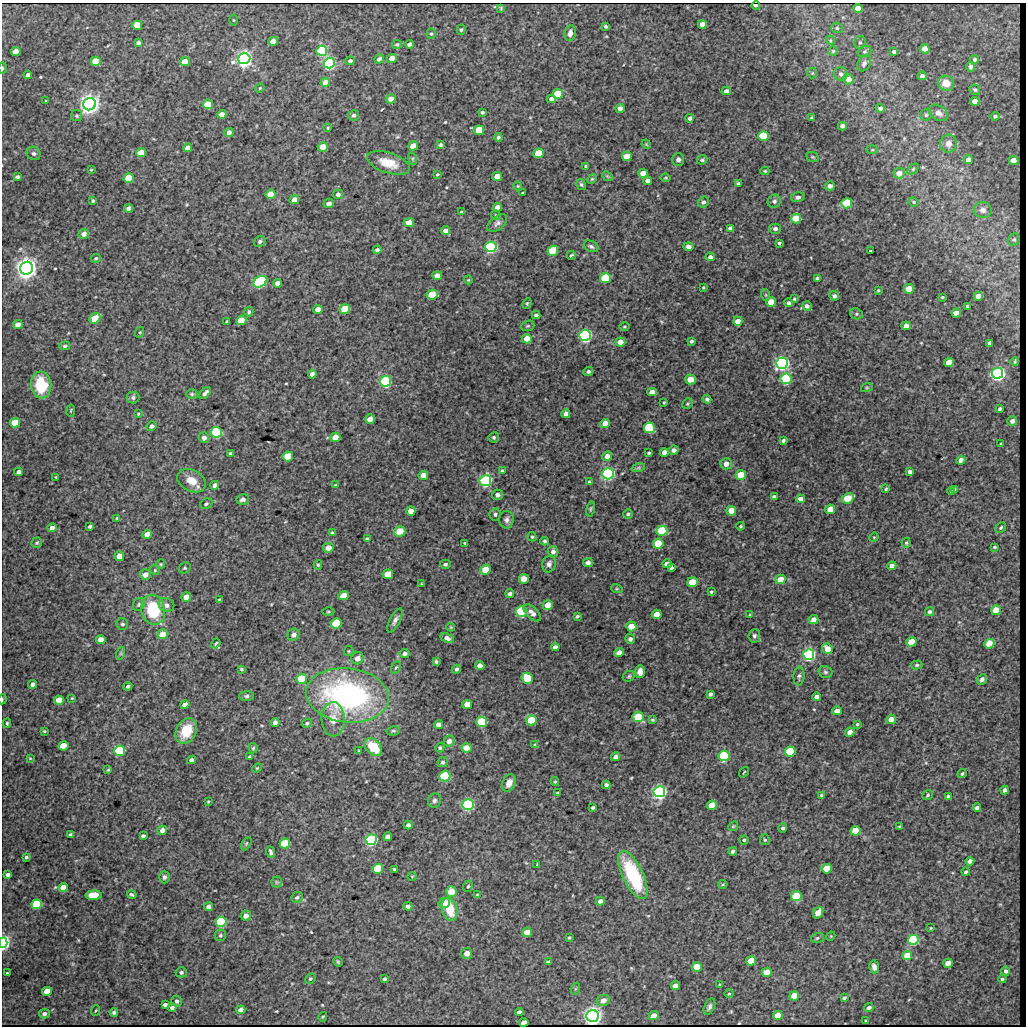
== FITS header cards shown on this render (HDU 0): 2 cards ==
NAXIS1  =                 1024 / length of data axis 1
NAXIS2  =                 1024 / length of data axis 2

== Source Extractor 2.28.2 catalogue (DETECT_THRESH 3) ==
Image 1024 x 1024 px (HDU 0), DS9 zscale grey, 1 PNG px = 1 image px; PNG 1028 x 1028 px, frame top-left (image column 1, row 1024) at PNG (2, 3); each listed source drawn as its Kron ellipse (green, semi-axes under 4 px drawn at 4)
Background 2190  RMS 9.4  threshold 28.3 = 3 sigma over >= 5 px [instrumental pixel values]
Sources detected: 515; of the 515, the 500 brightest by FLUX_AUTO listed and drawn (15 fainter detections omitted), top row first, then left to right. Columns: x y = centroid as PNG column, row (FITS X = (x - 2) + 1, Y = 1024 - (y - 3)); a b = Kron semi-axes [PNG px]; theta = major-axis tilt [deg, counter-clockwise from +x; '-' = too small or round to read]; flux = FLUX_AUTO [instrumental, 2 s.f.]
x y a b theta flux
756 5 4 2 - 3300
501 8 3 2 - 610
858 8 5 4 - 12000
233 20 5 3 - 650
702 24 4 4 - 6500
137 25 5 4 - 23000
605 26 4 3 - 1200
837 28 6 5 - 1200
461 30 5 4 - 910
570 33 8 5 80 3000
431 34 5 4 - 1000
830 40 5 3 - 540
273 41 5 4 - 6900
860 42 7 5 75 1400
138 43 4 4 - 2100
397 44 5 4 - 1100
409 44 4 3 - 1900
925 49 5 4 - 11000
16 51 5 4 - 13000
322 51 5 5 - 51000
833 51 5 5 - 1100
864 52 7 5 21 1200
894 52 4 3 - 1900
392 58 5 4 - 5000
244 59 6 5 - 390000
379 59 5 4 - 1800
975 59 4 4 - 1500
96 61 5 4 - 18000
350 61 4 4 - 1800
185 62 5 4 - 15000
329 63 5 5 - 180000
864 63 9 6 58 2500
970 67 5 4 - 1600
2 68 6 2 90 1100
812 73 5 5 - 800
841 74 7 6 - 2100
28 75 4 3 - 2500
922 76 4 4 - 3100
848 79 5 5 - 5700
325 82 5 4 - 7200
946 83 8 7 - 7700
260 88 5 4 - 640
975 90 6 5 - 1100
726 91 4 4 - 2800
558 94 5 4 - 29000
391 99 5 4 - 5200
551 99 4 4 - 3000
46 101 3 3 - 670
975 101 4 4 - 6500
89 104 6 6 - 590000
208 104 5 4 - 23000
620 108 4 4 - 4200
880 108 4 4 - 2100
482 112 4 3 - 1200
938 113 10 7 -32 3600
222 114 5 4 - 5700
354 115 5 5 - 1700
926 115 5 5 - 1200
76 116 5 5 - 1000
995 116 4 3 - 1100
690 118 4 4 - 2300
812 118 3 3 - 1100
842 126 4 4 - 3100
328 128 3 3 - 610
479 130 5 4 - 16000
229 132 4 4 - 2800
763 136 5 5 - 48000
498 137 4 4 - 1100
646 144 5 3 - 600
948 144 9 8 - 4400
441 145 4 4 - 1600
413 146 5 4 - 10000
323 147 5 4 - 16000
188 148 4 4 - 6000
872 150 5 3 - 680
34 153 7 6 - 1700
141 153 5 4 - 14000
538 153 5 5 - 25000
627 156 5 4 - 14000
813 157 6 4 -21 850
413 159 6 4 -72 930
678 159 6 6 - 2300
702 160 5 4 - 1100
968 160 5 4 - 5500
1013 160 5 4 - 8200
388 163 22 10 -18 13000
586 166 3 3 - 1000
913 169 6 4 46 960
91 170 3 2 - 530
765 171 4 3 - 750
643 173 5 4 - 6700
899 173 5 5 - 6400
437 174 3 3 - 690
497 176 5 4 - 8500
607 176 6 4 -44 740
17 177 4 3 - 1500
129 178 5 4 - 20000
666 178 5 3 - 640
592 179 5 4 - 760
648 181 4 4 - 4100
581 184 5 4 - 1100
738 184 4 3 - 1300
518 186 4 4 - 600
830 186 5 4 - 3200
523 193 3 2 - 550
270 194 5 4 - 9300
338 194 5 4 - 2500
798 197 7 4 11 1600
294 200 5 4 - 7100
93 201 3 3 - 950
774 201 7 6 - 2100
703 202 6 5 - 1500
914 202 5 3 - 760
329 203 5 4 - 2800
847 203 5 5 - 43000
497 207 4 4 - 5400
129 208 4 4 - 2700
983 210 9 8 - 3600
461 212 3 3 - 660
496 215 5 4 - 910
796 219 5 5 - 25000
409 223 5 4 - 6900
497 223 11 6 39 2400
730 228 4 4 - 2100
775 229 6 5 - 2000
446 231 4 4 - 3900
84 234 5 5 - 3500
1014 240 6 5 - 1200
260 241 6 5 - 1400
779 243 4 3 - 970
591 246 8 5 -27 1700
491 247 5 5 - 150000
688 247 5 4 - 2100
377 250 4 4 - 2000
553 251 5 5 - 38000
871 251 4 3 - 830
571 255 4 2 - 720
710 257 4 4 - 1800
96 258 5 4 - 910
27 268 6 6 - 710000
437 276 5 4 - 5500
605 278 5 5 - 43000
817 278 3 3 - 1000
468 280 4 4 - 650
260 282 7 5 30 130000
278 283 4 4 - 3300
703 287 3 2 - 560
909 289 5 4 - 15000
878 290 3 2 - 620
432 295 5 5 - 26000
766 295 6 4 -72 790
834 296 5 4 - 1600
978 296 4 4 - 7200
942 297 4 3 - 790
794 299 3 2 - 670
771 302 5 5 - 11000
527 303 5 4 - 820
788 303 4 4 - 1500
807 306 5 4 - 2000
967 306 3 3 - 890
318 309 5 4 - 5800
345 309 5 5 - 24000
249 312 5 4 - 1100
956 313 4 4 - 5400
856 314 6 5 - 1100
536 315 4 4 - 1500
95 318 6 4 41 22000
241 320 5 5 - 18000
738 321 5 4 - 6200
227 322 3 3 - 870
18 325 5 4 - 5400
528 326 7 5 19 980
624 326 5 3 - 640
906 326 4 4 - 5800
140 332 5 3 - 700
585 335 5 5 - 250000
527 339 5 5 - 7700
691 341 3 3 - 1100
620 342 5 4 - 6500
989 343 4 4 - 2400
65 346 5 4 - 1300
1015 362 4 3 - 710
782 363 6 5 - 330000
949 363 5 4 - 11000
588 371 5 4 - 1300
997 373 5 5 - 320000
312 374 4 4 - 3400
690 379 5 5 - 14000
786 379 5 5 - 120000
385 381 5 5 - 130000
41 385 13 10 -83 26000
867 387 6 4 18 740
652 392 5 4 - 3600
205 393 7 3 46 1900
192 394 6 5 - 990
133 397 6 6 - 1700
707 399 4 3 - 1200
664 403 3 2 - 680
687 404 5 5 - 870
1000 409 4 3 - 1100
71 411 6 3 81 610
138 414 4 3 - 590
566 414 4 4 - 2900
370 419 5 4 - 9000
1012 421 5 4 - 3000
15 423 5 4 - 27000
605 423 5 4 - 7600
151 426 5 4 - 2000
649 428 5 5 - 62000
216 432 5 5 - 150000
335 437 5 4 - 7300
494 437 5 5 - 1000
204 438 5 5 - 3200
783 440 4 3 - 1100
1001 444 3 3 - 770
674 450 5 4 - 2600
664 452 4 4 - 3100
230 453 4 3 - 930
649 453 4 3 - 930
288 456 5 5 - 15000
607 456 5 4 - 2900
961 460 4 4 - 4800
726 464 6 5 - 4600
638 468 7 4 18 1100
502 470 3 2 - 650
19 472 4 4 - 2600
910 472 4 3 - 1700
608 474 6 5 - 270000
423 475 5 4 - 4900
741 475 5 5 - 17000
56 477 3 3 - 520
191 481 15 10 -28 9200
485 481 5 5 - 180000
589 482 4 3 - 850
215 485 4 4 - 2600
335 485 3 3 - 530
886 489 3 2 - 730
955 489 4 3 - 880
951 491 4 4 - 700
497 495 5 5 - 2400
774 497 4 4 - 2000
848 498 6 5 - 20000
243 499 6 5 - 2100
800 499 4 4 - 4000
206 504 6 5 - 1200
590 509 7 4 77 950
830 509 5 4 - 9100
411 511 5 4 - 5500
731 511 5 5 - 8100
495 514 6 5 - 1400
628 514 5 5 - 960
117 518 3 3 - 720
506 520 9 7 89 2400
90 526 4 3 - 1500
740 526 4 3 - 710
1001 527 6 5 - 1200
52 528 4 4 - 4000
400 531 5 5 - 23000
662 531 5 5 - 41000
332 533 4 3 - 850
147 534 5 4 - 8000
532 537 5 4 - 890
874 537 5 4 - 610
367 539 3 3 - 770
545 541 4 3 - 1200
37 543 5 5 - 1000
465 543 4 4 - 610
906 543 5 4 - 880
658 544 5 5 - 31000
995 547 4 3 - 810
328 548 5 5 - 6000
553 552 6 5 - 2100
119 556 4 4 - 6500
588 563 5 4 - 2900
161 564 4 4 - 730
445 564 5 4 - 1300
549 564 8 6 75 2400
667 564 5 4 - 3600
318 565 5 4 - 810
892 566 4 4 - 4200
671 567 4 4 - 1700
185 568 6 5 - 1000
155 570 5 4 - 740
486 570 5 5 - 13000
145 574 5 5 - 4800
388 574 5 5 - 12000
524 579 5 5 - 8300
780 579 5 4 - 10000
692 582 5 5 - 19000
422 584 3 3 - 620
617 589 6 3 -18 810
711 592 3 3 - 810
510 594 4 4 - 1700
344 595 5 4 - 7800
186 597 5 4 - 8800
219 600 3 2 - 570
139 604 7 5 58 1200
166 605 8 7 - 2900
548 605 5 5 - 11000
153 610 15 12 -78 32000
996 610 5 5 - 16000
328 612 6 3 0 660
521 612 5 5 - 83000
929 612 4 4 - 1500
532 613 11 5 -44 3200
657 614 5 4 - 7300
750 615 4 3 - 730
577 616 4 3 - 940
395 620 13 5 62 2600
814 620 5 4 - 3900
336 623 5 5 - 33000
122 624 6 5 - 1500
631 626 5 5 - 11000
451 627 4 4 - 620
163 634 5 5 - 13000
294 635 6 5 - 2700
754 636 6 6 - 1500
447 638 7 4 -25 2400
630 639 5 5 - 1600
101 640 5 4 - 7100
911 642 5 4 - 16000
216 643 5 3 - 910
989 644 5 5 - 21000
555 647 4 4 - 2200
827 649 5 5 - 8300
349 651 5 4 - 750
619 652 5 4 - 3800
121 653 6 4 72 880
405 653 5 4 - 1800
809 655 5 5 - 240000
357 658 6 6 - 4200
436 661 4 3 - 950
917 665 5 4 - 960
480 666 4 4 - 3700
396 667 6 3 61 890
241 669 4 3 - 940
456 669 4 4 - 1500
640 671 6 5 - 3400
825 672 7 6 - 1300
629 676 6 5 - 1100
799 676 9 5 87 1700
527 678 5 5 - 29000
301 679 5 5 - 21000
982 679 6 4 46 1700
33 684 4 4 - 3300
128 686 4 3 - 1300
710 694 4 3 - 1600
348 695 42 27 -7 170000
246 696 7 5 1 1500
817 697 4 4 - 3100
72 698 3 3 - 540
2 699 5 2 - 630
59 700 5 4 - 15000
185 704 4 4 - 4100
467 704 5 4 - 7400
837 711 5 4 - 4900
638 717 5 5 - 30000
333 719 17 11 -88 8900
891 719 5 4 - 5900
531 720 5 5 - 32000
652 720 3 3 - 720
482 722 5 5 - 49000
7 723 4 4 - 870
275 723 4 4 - 2900
307 723 5 4 - 1300
857 724 4 3 - 790
439 725 4 4 - 4100
44 731 3 3 - 640
186 731 13 10 62 18000
393 731 7 4 8 1100
850 732 5 4 - 4600
449 741 6 5 - 3400
535 745 4 3 - 1000
63 746 5 4 - 21000
373 747 10 7 -45 19000
253 748 5 4 - 940
440 748 4 4 - 1000
467 748 5 4 - 9700
120 751 5 5 - 71000
359 751 4 3 - 740
790 752 5 5 - 42000
724 756 5 5 - 120000
250 757 4 3 - 1300
615 757 4 4 - 2400
30 758 4 3 - 590
192 760 4 4 - 2500
443 762 5 5 - 1200
257 768 5 3 - 630
108 770 3 3 - 600
744 772 6 3 54 590
962 774 4 3 - 990
445 776 5 5 - 75000
555 782 4 4 - 690
509 783 9 6 63 5000
606 785 4 4 - 2000
1004 790 4 3 - 2000
659 792 6 5 - 370000
557 793 4 3 - 640
822 795 4 3 - 860
928 795 6 4 40 950
948 796 3 3 - 1000
208 801 3 2 - 560
434 801 7 6 - 1800
468 804 5 5 - 210000
712 805 5 5 - 14000
593 808 4 3 - 1200
977 808 4 3 - 1600
408 825 4 4 - 1900
733 826 5 4 - 790
899 827 4 3 - 670
783 828 4 4 - 1500
162 830 5 4 - 3400
855 831 5 4 - 26000
70 835 4 3 - 1300
143 836 4 3 - 1500
388 837 4 4 - 3600
371 840 6 5 - 140000
744 840 4 4 - 960
765 840 5 5 - 850
285 843 5 5 - 45000
246 844 7 4 59 1000
270 852 6 3 -69 1300
733 852 4 4 - 2200
26 857 3 3 - 1000
970 861 4 4 - 2600
537 865 4 2 - 710
378 869 5 5 - 39000
394 869 3 3 - 770
827 869 5 4 - 19000
966 872 4 4 - 1200
8 875 4 4 - 2500
633 875 26 10 -64 50000
412 876 5 3 - 530
164 877 6 5 - 1500
277 882 5 5 - 970
723 884 4 4 - 660
468 886 6 4 70 1000
63 887 4 4 - 8200
451 891 5 5 - 17000
94 895 8 4 1 23000
132 895 5 3 - 1000
477 895 4 3 - 590
796 896 5 5 - 41000
297 897 6 5 - 1500
600 901 4 4 - 3100
444 903 6 5 - 13000
37 904 5 5 - 58000
408 906 4 4 - 2700
209 907 4 4 - 3400
450 909 11 8 -77 16000
818 913 6 4 55 8800
246 916 5 5 - 3900
221 922 5 5 - 71000
931 928 3 2 - 540
527 932 5 4 - 11000
220 935 6 5 - 1200
831 936 5 3 - 520
569 937 3 3 - 730
817 938 6 5 - 1000
913 940 5 5 - 90000
3 943 5 4 - 250000
467 953 5 5 - 4800
907 955 5 4 - 17000
751 961 5 4 - 20000
338 962 5 3 - 870
548 962 4 3 - 1300
948 963 5 4 - 9700
697 967 5 4 - 17000
874 967 6 5 - 3000
1006 971 4 4 - 1600
181 972 5 5 - 1500
767 972 5 4 - 10000
7 973 4 3 - 680
310 979 5 4 - 1000
384 979 3 3 - 1100
1002 979 4 4 - 1000
720 985 3 3 - 720
675 986 4 4 - 3900
575 989 6 4 71 740
47 991 5 4 - 11000
729 994 4 3 - 540
794 996 5 4 - 11000
844 998 4 3 - 1000
603 1000 6 5 - 4900
177 1001 5 5 - 1600
165 1005 4 3 - 2100
709 1007 8 5 67 1700
869 1007 5 3 - 1600
172 1008 4 4 - 2200
241 1010 5 4 - 4500
95 1011 5 2 - 580
114 1012 4 4 - 1400
519 1012 4 4 - 2200
44 1014 5 4 - 2500
592 1016 6 6 - 560000
654 1016 5 4 - 10000
778 1016 5 4 - 14000
323 1017 5 3 - 660
865 1021 3 2 - 540
524 1022 4 3 - 560
At the frame edge (FLAGS 8, measured only in part): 3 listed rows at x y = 2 68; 2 699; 3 943
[15 fainter detections neither listed nor drawn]